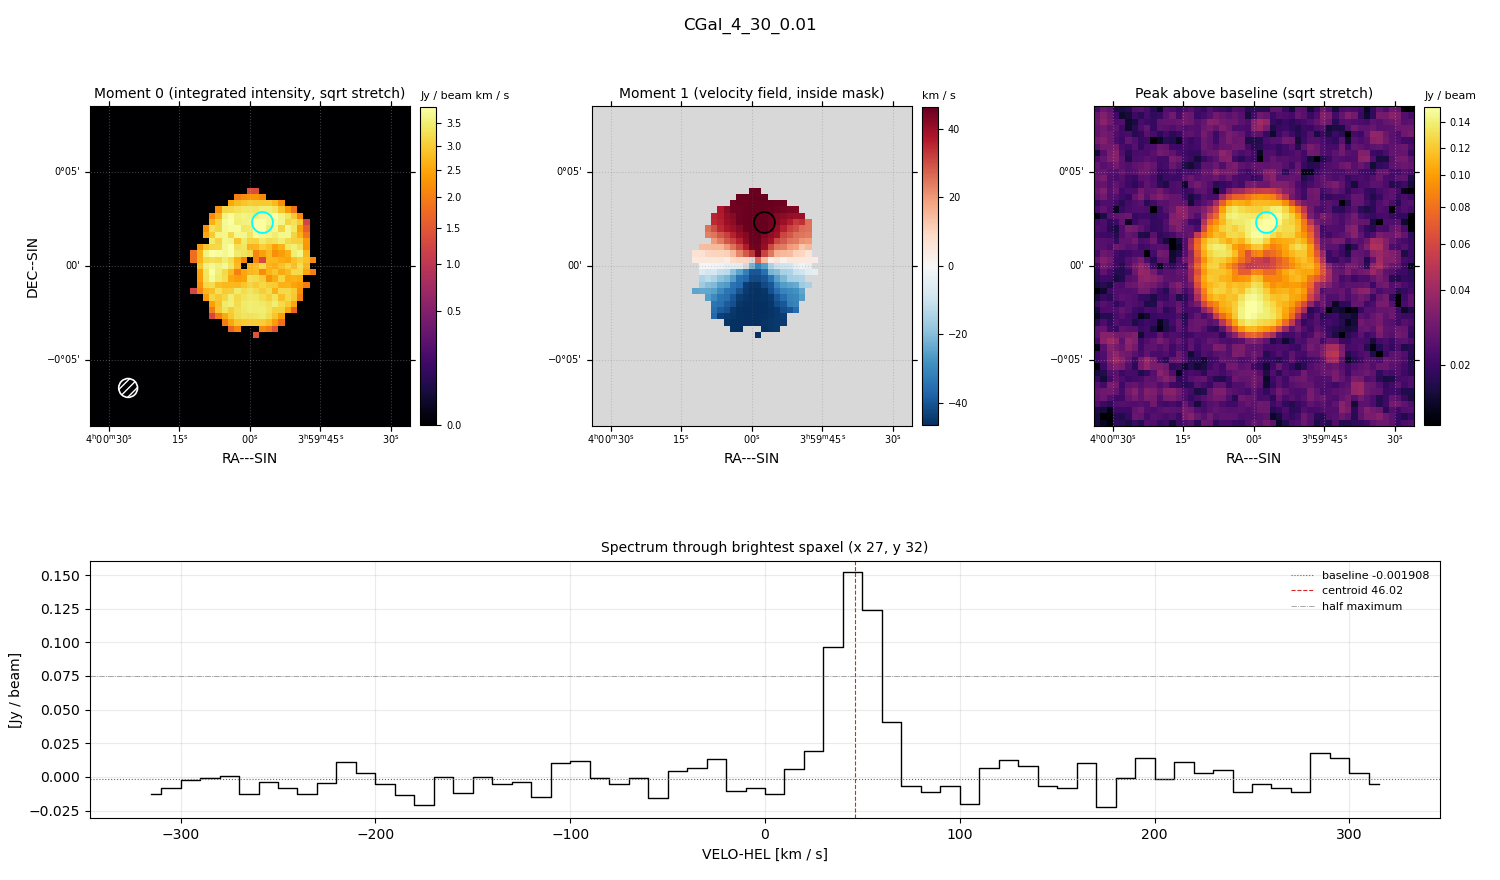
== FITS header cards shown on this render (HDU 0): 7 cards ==
OBJECT  = 'CGal_4_30_0.01'
BUNIT   = 'JY/BEAM '           /
CTYPE1  = 'RA---SIN'           /
CTYPE2  = 'DEC--SIN'           /
CTYPE3  = 'VELO-HEL'           /
NAXIS3  =                   64 / length of data axis 3
CUNIT3  = 'km/s    '           /

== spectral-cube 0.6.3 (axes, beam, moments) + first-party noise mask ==
SpectralCube HDU 0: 64 channels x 51 x 51 spaxels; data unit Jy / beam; figure title: CGal_4_30_0.01
Units: BUNIT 'JY/BEAM' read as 'Jy/beam' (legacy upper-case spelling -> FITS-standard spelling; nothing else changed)
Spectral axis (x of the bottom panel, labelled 'VELO-HEL [km / s]'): -315 .. 315 km / s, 64 channels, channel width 10 km / s
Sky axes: RA---SIN/DEC--SIN; field 17' x 17' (20 arcsec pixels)
Beam (drawn as the hatched ellipse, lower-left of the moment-0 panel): BMAJ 60 arcsec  BMIN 60 arcsec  BPA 0 deg
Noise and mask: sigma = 0.010 Jy / beam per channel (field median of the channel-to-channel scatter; agrees with the line-free scatter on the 2274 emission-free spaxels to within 2%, no correlation factor applied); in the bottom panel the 60 channels outside the line scatter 0.011 Jy / beam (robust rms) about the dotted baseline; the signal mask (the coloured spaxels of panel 2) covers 13% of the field
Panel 1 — Moment 0 (line voxels x channel width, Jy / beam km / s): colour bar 0 .. 3.88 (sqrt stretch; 0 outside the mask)
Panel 2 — Moment 1 (intensity-weighted velocity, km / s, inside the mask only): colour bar -46.5 .. 46.4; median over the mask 2.9
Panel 3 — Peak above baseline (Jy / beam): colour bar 0.0151 .. 0.153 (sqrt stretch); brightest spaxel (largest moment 0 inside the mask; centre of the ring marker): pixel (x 27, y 32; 0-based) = FK5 03h59m58s +00d02m20s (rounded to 2 s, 20 arcsec steps: no finer than the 20 arcsec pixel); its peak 0.154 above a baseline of -0.001908
Panel 4 — spectrum at that spaxel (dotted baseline -0.001908 Jy / beam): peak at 45 km / s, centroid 46.02 km / s (red dashed line; intensity-weighted over the run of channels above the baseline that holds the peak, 10 .. 70 km / s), W50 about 30 km / s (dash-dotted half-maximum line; edge to edge of the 3 channels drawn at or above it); detected line 30 .. 70 km / s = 4 of 64 channels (6%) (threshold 4 sigma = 0.04 Jy / beam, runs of >= 3 channels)